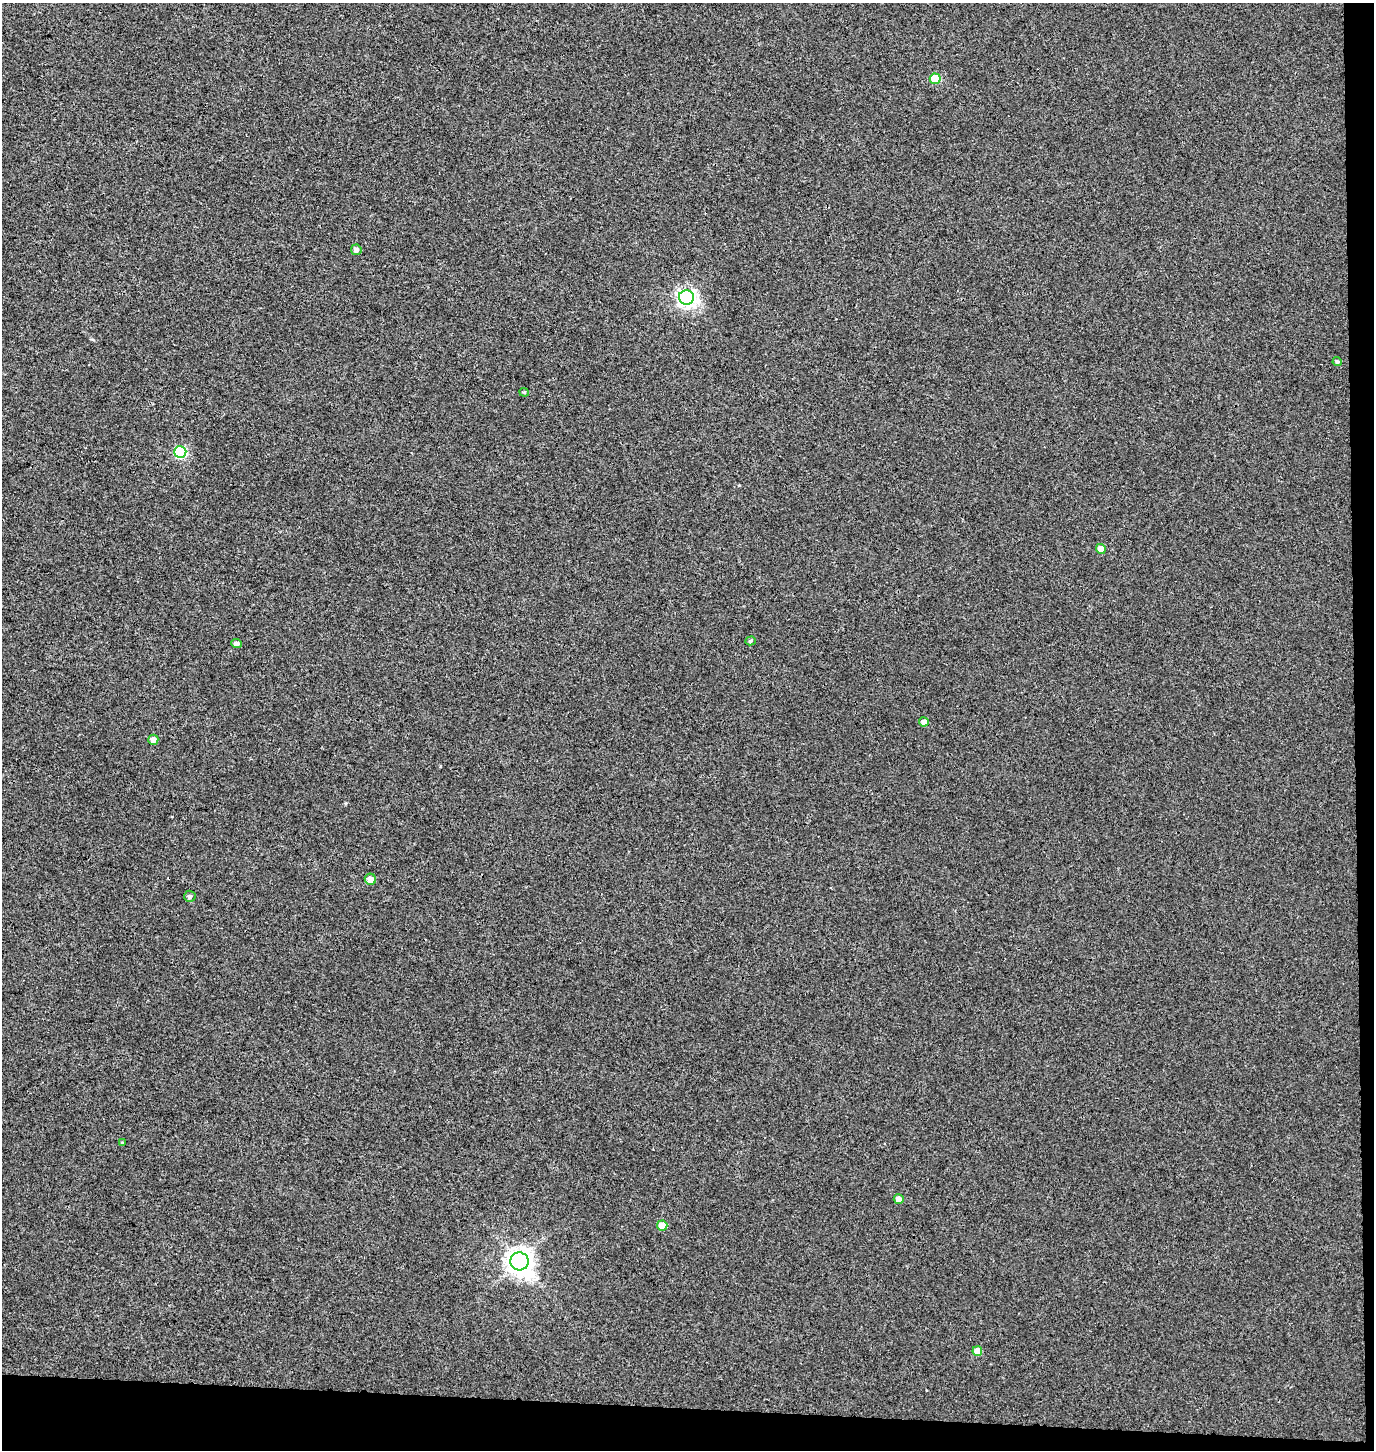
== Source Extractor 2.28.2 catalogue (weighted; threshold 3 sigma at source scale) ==
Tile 9 of 3 x 3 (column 3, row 3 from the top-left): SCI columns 3014-4385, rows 11-1458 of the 4654 x 4357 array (HDU 1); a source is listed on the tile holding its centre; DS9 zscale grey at full resolution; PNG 1376 x 1452 px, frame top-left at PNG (2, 3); each listed source drawn as its Kron ellipse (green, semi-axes under 4 px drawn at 4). Shown black and unused: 4% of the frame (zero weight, under 3 of 4 exposures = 5% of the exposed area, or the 3 px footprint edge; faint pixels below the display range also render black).
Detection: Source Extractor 2.28.2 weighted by HDU 2 'WHT'; one run over the whole footprint, this tile lists its part. Background 0.00251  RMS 0.004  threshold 0.0179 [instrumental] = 3 sigma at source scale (4.5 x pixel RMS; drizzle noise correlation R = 1.50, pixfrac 1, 0.0396/0.0396 arcsec/px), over >= 5 px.
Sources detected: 18; all 18 listed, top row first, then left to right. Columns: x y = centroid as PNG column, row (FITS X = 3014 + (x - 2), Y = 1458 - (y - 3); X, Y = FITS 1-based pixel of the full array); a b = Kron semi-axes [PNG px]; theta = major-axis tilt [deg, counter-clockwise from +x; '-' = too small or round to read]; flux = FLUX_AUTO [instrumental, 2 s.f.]
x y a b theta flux
935 79 5 5 - 13
356 250 5 5 - 1.6
686 297 7 7 - 170
1337 362 4 4 - 0.89
524 392 4 4 - 0.42
180 452 6 6 - 39
1101 549 5 5 - 3.7
750 641 5 4 - 0.66
236 643 5 4 - 1.5
924 722 5 4 - 2
153 740 5 5 - 2
370 879 6 5 - 2.9
190 896 6 5 - 0.84
122 1143 4 3 - 0.38
899 1199 5 5 - 2.5
662 1225 5 5 - 5.5
519 1261 9 9 - 390
977 1351 5 5 - 4.3